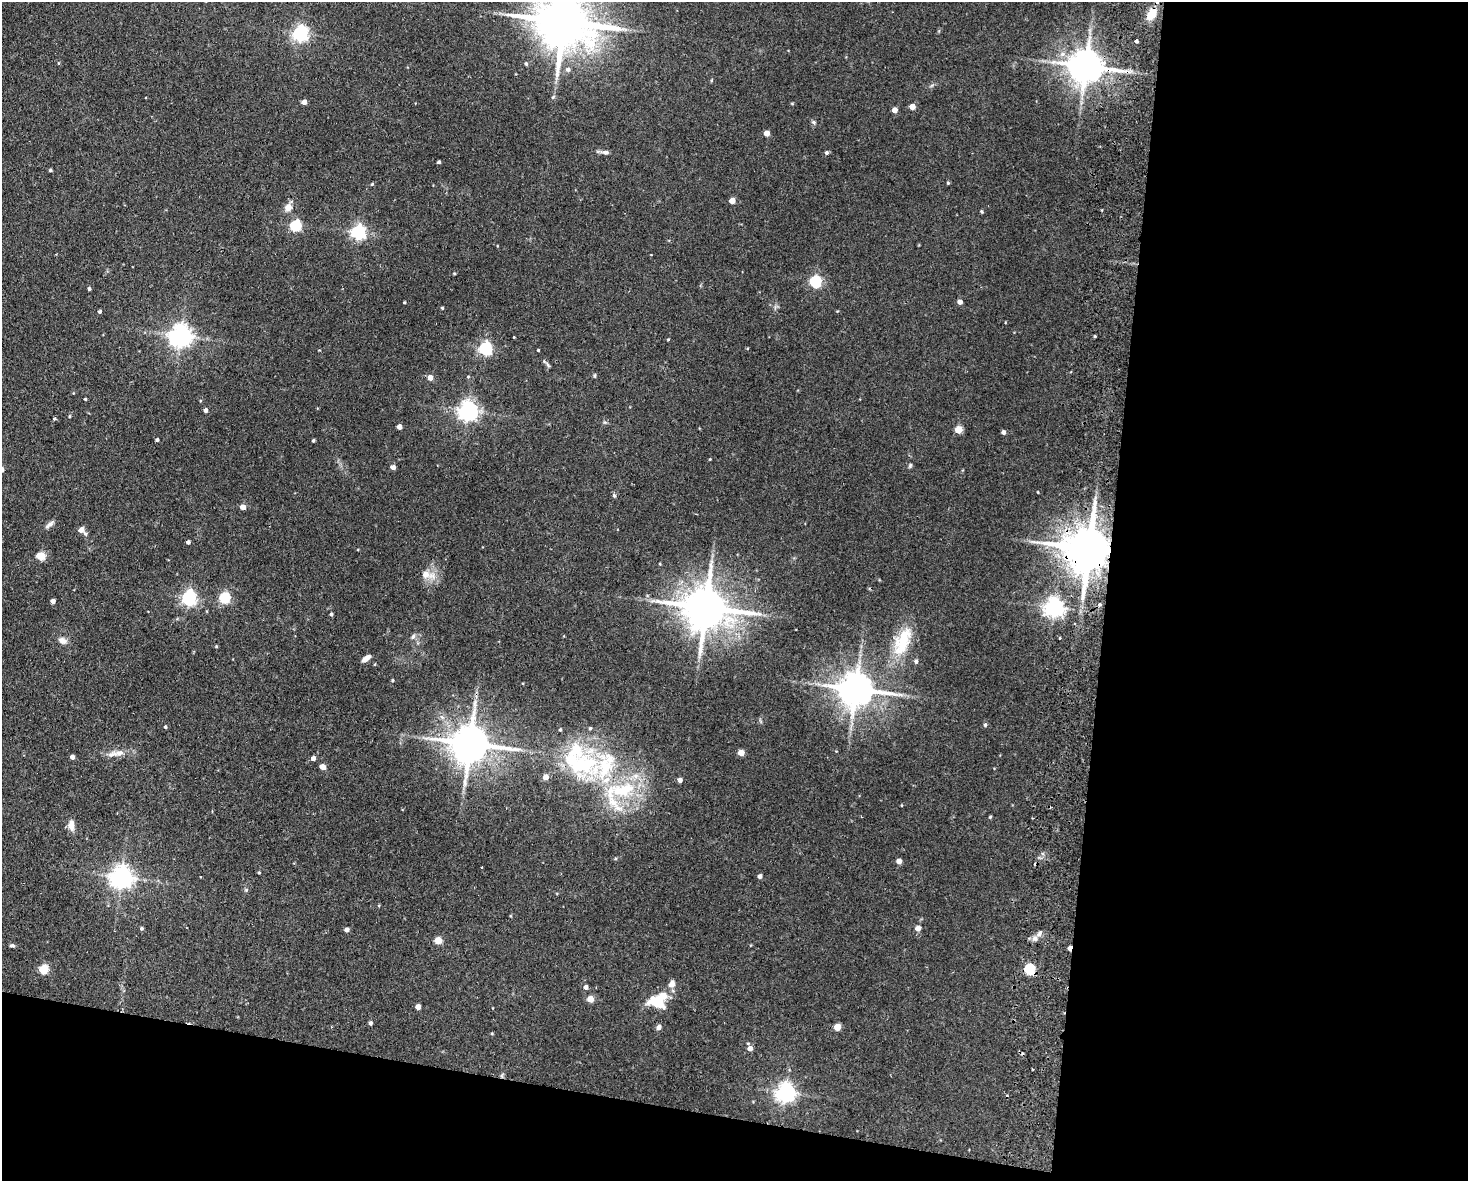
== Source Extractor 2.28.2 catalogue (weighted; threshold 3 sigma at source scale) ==
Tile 12 of 3 x 4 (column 3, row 4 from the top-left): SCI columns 3216-4681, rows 11-1189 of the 4852 x 4736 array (HDU 1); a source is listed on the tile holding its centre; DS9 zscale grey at full resolution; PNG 1470 x 1183 px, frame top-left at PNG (2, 2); no overlay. Shown black and unused: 31% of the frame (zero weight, under 2 of 3 exposures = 3% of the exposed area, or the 3 px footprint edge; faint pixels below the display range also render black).
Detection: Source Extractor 2.28.2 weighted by HDU 2 'WHT'; one run over the whole footprint, this tile lists its part. Background 0.143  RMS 0.0074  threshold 0.0332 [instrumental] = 3 sigma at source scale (4.5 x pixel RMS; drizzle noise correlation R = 1.50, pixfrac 1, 0.05/0.05 arcsec/px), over >= 5 px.
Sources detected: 132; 1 inside a brighter object's white glare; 2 cosmic-ray / hot-pixel residue — not listed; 9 inside a brighter listed object's ellipse — not listed separately; the other 120 listed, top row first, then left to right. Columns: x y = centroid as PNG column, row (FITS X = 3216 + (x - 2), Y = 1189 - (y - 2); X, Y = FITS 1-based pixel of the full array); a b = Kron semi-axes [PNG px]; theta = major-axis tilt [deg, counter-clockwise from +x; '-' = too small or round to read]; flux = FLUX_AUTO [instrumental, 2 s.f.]
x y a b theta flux
1151 14 15 9 61 11
564 22 18 13 -12 4400
300 33 6 6 - 210
1136 41 4 3 - 3.9
58 63 5 3 - 0.64
526 64 5 4 - 1.1
1086 66 10 9 - 1700
568 69 6 6 - 2.2
553 97 6 5 - 1.1
304 102 4 4 - 5.3
792 104 5 3 - 0.68
912 107 4 4 - 7.7
895 110 4 4 - 6.2
813 122 6 5 - 1.2
767 133 4 4 - 7.1
605 152 12 5 -5 2.5
826 153 5 5 - 1.3
439 162 3 3 - 1.2
50 170 4 3 - 1
948 183 4 4 - 0.81
372 184 5 4 - 0.75
732 201 5 4 - 6.3
288 207 10 9 - 5.5
982 212 4 4 - 0.94
295 226 5 5 - 66
358 232 6 6 - 180
816 282 5 5 - 86
89 289 4 4 - 1.4
404 302 3 3 - 0.71
960 302 4 4 - 4.4
442 308 4 3 - 0.76
100 311 4 4 - 1.2
181 336 7 7 - 570
1095 336 4 3 - 0.77
668 339 4 3 - 0.65
485 348 6 5 - 130
538 350 3 3 - 0.75
548 365 9 4 -60 1.5
595 375 7 3 89 0.92
468 377 5 3 - 0.64
430 378 5 4 - 5.7
85 399 3 3 - 0.75
206 410 4 4 - 3
468 411 7 6 - 400
55 419 5 4 - 0.95
399 427 4 4 - 4.7
959 430 5 5 - 17
1003 432 4 4 - 2.4
157 440 4 3 - 1.3
313 441 4 3 - 1
910 465 6 4 71 1.1
393 467 4 4 - 4.2
2 470 5 4 - 2.4
1038 492 4 2 - 0.51
614 495 6 4 -74 1.3
243 507 4 4 - 6
49 524 14 5 38 3
81 530 9 8 - 3.5
188 542 4 4 - 2.1
1089 549 13 12 - 3700
41 556 5 5 - 28
660 564 3 3 - 0.58
427 575 22 10 -11 8.7
189 598 6 6 - 180
224 598 5 5 - 58
53 601 4 4 - 3.5
1100 604 3 3 - 3.7
1054 607 6 6 - 400
705 608 14 12 -6 3100
331 614 4 4 - 1.2
413 636 8 5 63 1.7
1060 638 3 3 - 1.4
62 640 11 8 -24 3.9
902 642 43 19 66 32
216 646 4 4 - 0.78
366 659 10 5 38 4.2
916 661 5 5 - 1.8
375 664 4 3 - 0.56
392 680 4 3 - 0.73
856 689 11 9 -5 1900
985 725 5 4 - 1.2
165 727 4 3 - 1
560 730 5 4 - 0.81
470 744 12 11 - 2300
119 753 13 8 15 4.8
741 753 4 4 - 11
72 757 4 4 - 3.5
313 758 5 5 - 3
606 765 61 40 58 91
323 767 5 4 - 7.1
546 777 5 5 - 6.4
680 780 4 4 - 3.5
990 817 4 4 - 0.84
71 825 14 8 -87 5.2
899 861 4 4 - 5.8
482 867 3 2 - 0.64
259 873 4 3 - 0.64
760 876 5 4 - 2.4
121 877 7 7 - 540
142 928 4 4 - 1.3
918 928 5 5 - 6
347 930 4 4 - 2.9
1035 939 8 7 - 2.8
438 940 5 5 - 17
12 945 6 4 -7 1.3
1070 948 5 3 - 4.8
44 969 5 5 - 36
1029 969 5 5 - 60
672 984 10 8 64 3.9
586 987 5 4 - 2.7
590 999 5 4 - 10
657 1002 18 11 -24 19
418 1007 4 4 - 5.2
370 1023 4 4 - 1.8
659 1027 6 5 - 2.5
837 1027 5 4 - 15
492 1034 5 3 - 0.6
750 1048 5 5 - 4.5
1032 1069 3 2 - 0.76
785 1093 7 7 - 380
Overlapping masked pixels (flux is a lower limit): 5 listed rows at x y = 1086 66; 1089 549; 470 744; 1070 948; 1029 969
Isophote crosses this tile's border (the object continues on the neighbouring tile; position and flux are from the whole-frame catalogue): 2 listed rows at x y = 564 22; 2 470